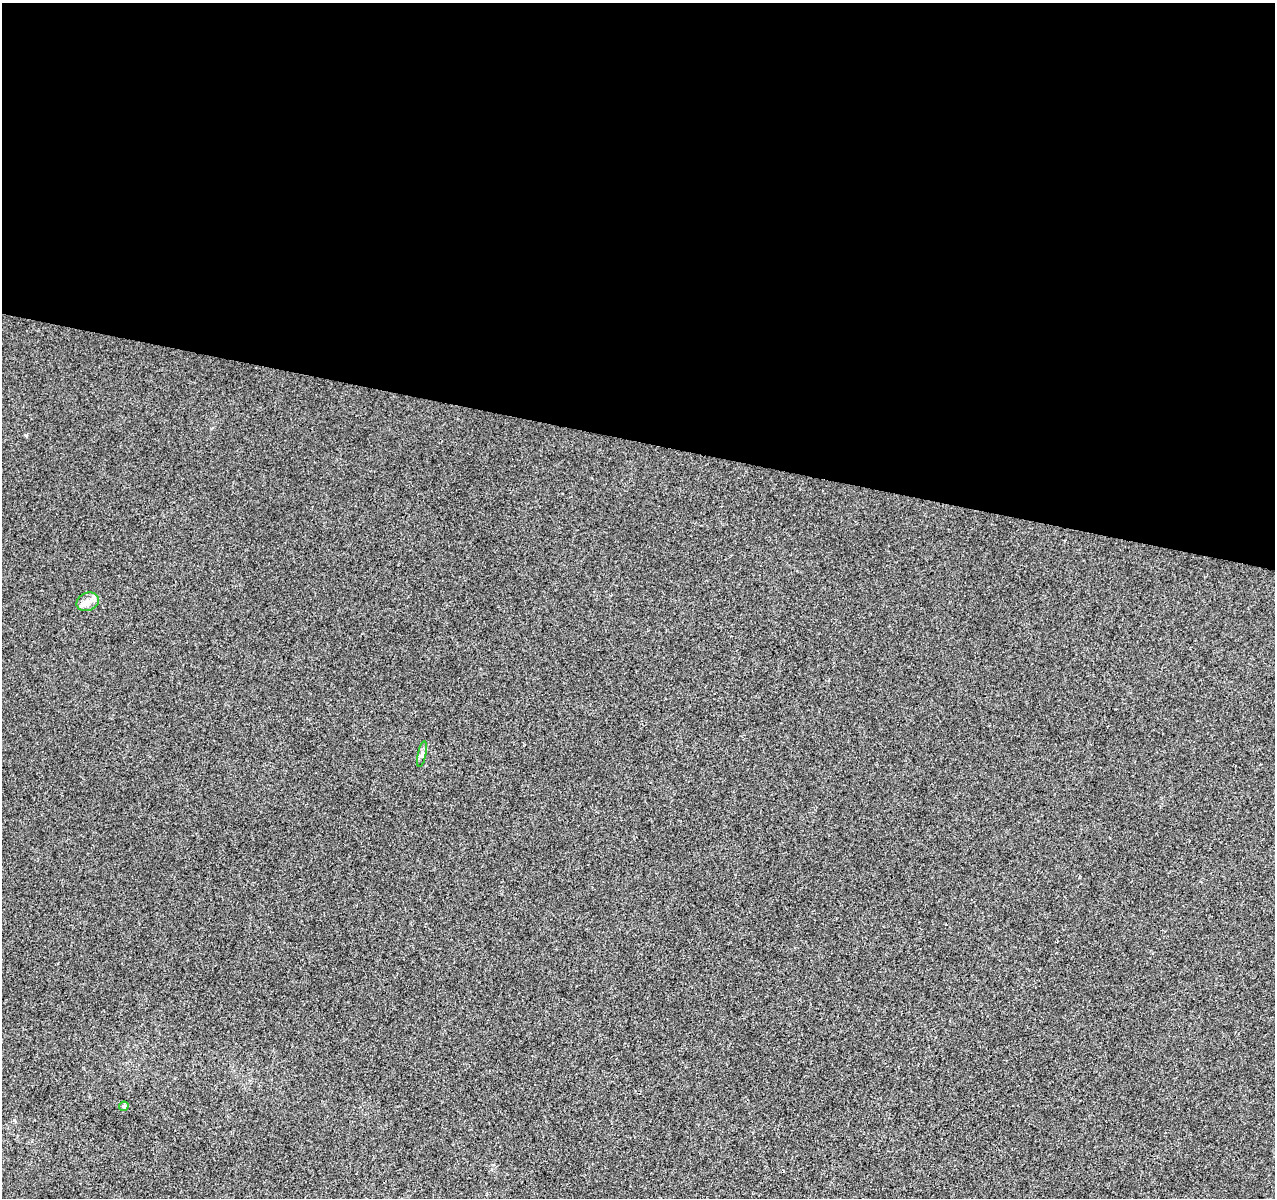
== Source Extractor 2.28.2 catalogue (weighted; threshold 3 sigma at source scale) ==
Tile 3 of 4 x 4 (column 3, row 1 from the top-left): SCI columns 2558-3830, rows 3873-5068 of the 5104 x 5290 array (HDU 1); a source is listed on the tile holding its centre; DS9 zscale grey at full resolution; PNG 1277 x 1200 px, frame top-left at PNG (2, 3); each listed source drawn as its Kron ellipse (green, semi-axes under 4 px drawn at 4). Shown black and unused: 37% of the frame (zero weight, under 3 of 4 exposures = <1% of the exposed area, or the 3 px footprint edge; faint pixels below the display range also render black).
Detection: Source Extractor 2.28.2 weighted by HDU 2 'WHT'; one run over the whole footprint, this tile lists its part. Background -1.32e-04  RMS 0.0035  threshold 0.016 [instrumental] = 3 sigma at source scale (4.5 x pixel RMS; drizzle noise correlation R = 1.50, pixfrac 1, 0.0396/0.0396 arcsec/px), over >= 5 px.
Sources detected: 4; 1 inside a brighter listed object's ellipse — not listed separately; the other 3 listed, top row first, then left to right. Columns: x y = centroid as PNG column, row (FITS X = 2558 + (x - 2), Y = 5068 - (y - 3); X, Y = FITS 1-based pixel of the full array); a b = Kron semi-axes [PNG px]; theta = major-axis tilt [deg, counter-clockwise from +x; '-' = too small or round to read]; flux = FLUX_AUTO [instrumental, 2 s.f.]
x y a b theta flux
88 602 11 9 24 2.5
422 754 13 4 78 0.98
124 1106 5 4 - 0.7